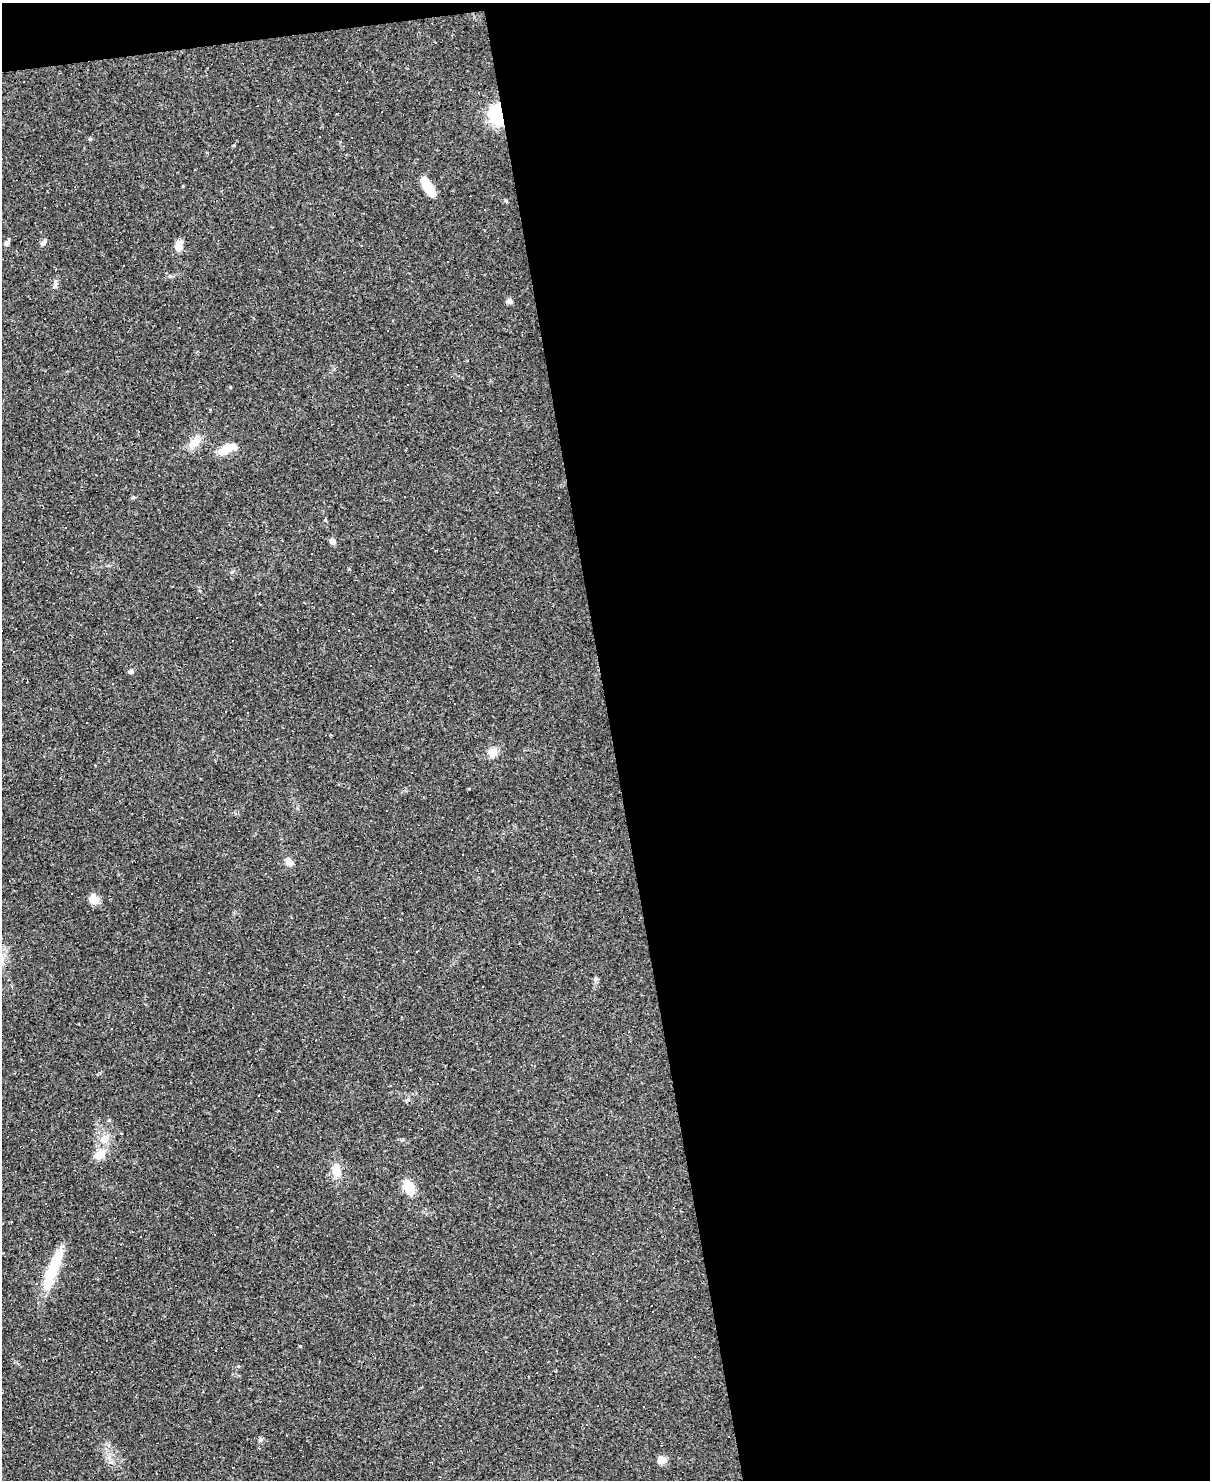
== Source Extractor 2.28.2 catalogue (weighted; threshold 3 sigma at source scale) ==
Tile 4 of 4 x 3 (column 4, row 1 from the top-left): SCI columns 3627-4834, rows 3203-4680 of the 4834 x 4815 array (HDU 1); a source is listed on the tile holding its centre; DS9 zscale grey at full resolution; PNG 1212 x 1482 px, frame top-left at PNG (2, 3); no overlay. Shown black and unused: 50% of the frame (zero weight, under 2 of 3 exposures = <1% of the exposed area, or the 3 px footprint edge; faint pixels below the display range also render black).
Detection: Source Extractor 2.28.2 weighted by HDU 2 'WHT'; one run over the whole footprint, this tile lists its part. Background 0.148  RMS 0.0072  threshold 0.0323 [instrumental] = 3 sigma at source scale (4.5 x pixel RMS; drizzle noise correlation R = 1.50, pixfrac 1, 0.05/0.05 arcsec/px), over >= 5 px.
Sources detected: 64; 29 cosmic-ray / hot-pixel residue — not listed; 1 inside a brighter listed object's ellipse — not listed separately; the other 34 listed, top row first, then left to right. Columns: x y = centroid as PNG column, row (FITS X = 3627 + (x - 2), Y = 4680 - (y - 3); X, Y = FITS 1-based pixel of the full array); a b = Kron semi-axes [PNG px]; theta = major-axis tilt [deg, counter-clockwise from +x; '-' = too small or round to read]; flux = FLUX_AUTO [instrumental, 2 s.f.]
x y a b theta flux
435 43 3 2 - 0.71
451 89 3 3 - 11
497 114 15 11 -82 46
90 139 5 4 - 0.86
428 187 22 8 -56 15
43 242 9 5 46 2.1
7 243 8 5 54 2.3
179 246 15 8 81 5.9
448 262 3 3 - 2.1
55 284 13 5 82 2.6
509 301 7 6 - 2.6
194 443 16 9 37 8.9
172 447 3 3 - 6.1
228 448 23 9 23 12
404 497 2 2 - 0.63
332 541 8 6 -42 2.5
100 561 3 2 - 0.46
14 651 3 3 - 3.1
131 671 5 5 - 2.2
493 752 5 5 - 27
289 862 10 7 -50 4.5
94 899 13 10 -50 5.7
416 951 3 2 - 0.87
407 1101 6 6 - 2.2
104 1139 15 11 55 7.8
99 1155 5 5 - 27
337 1170 17 11 -83 9.8
409 1187 16 10 -64 15
12 1222 3 3 - 2
53 1267 49 12 69 28
300 1346 4 3 - 0.54
643 1406 2 2 - 0.61
260 1439 6 4 -72 1.1
662 1460 8 7 - 7.1
Overlapping masked pixels (flux is a lower limit): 1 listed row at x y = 497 114
Unlisted compact peaks at least as high as the median listed source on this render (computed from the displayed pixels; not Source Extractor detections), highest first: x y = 325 520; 109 1120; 596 979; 234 145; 232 572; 183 186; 133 498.